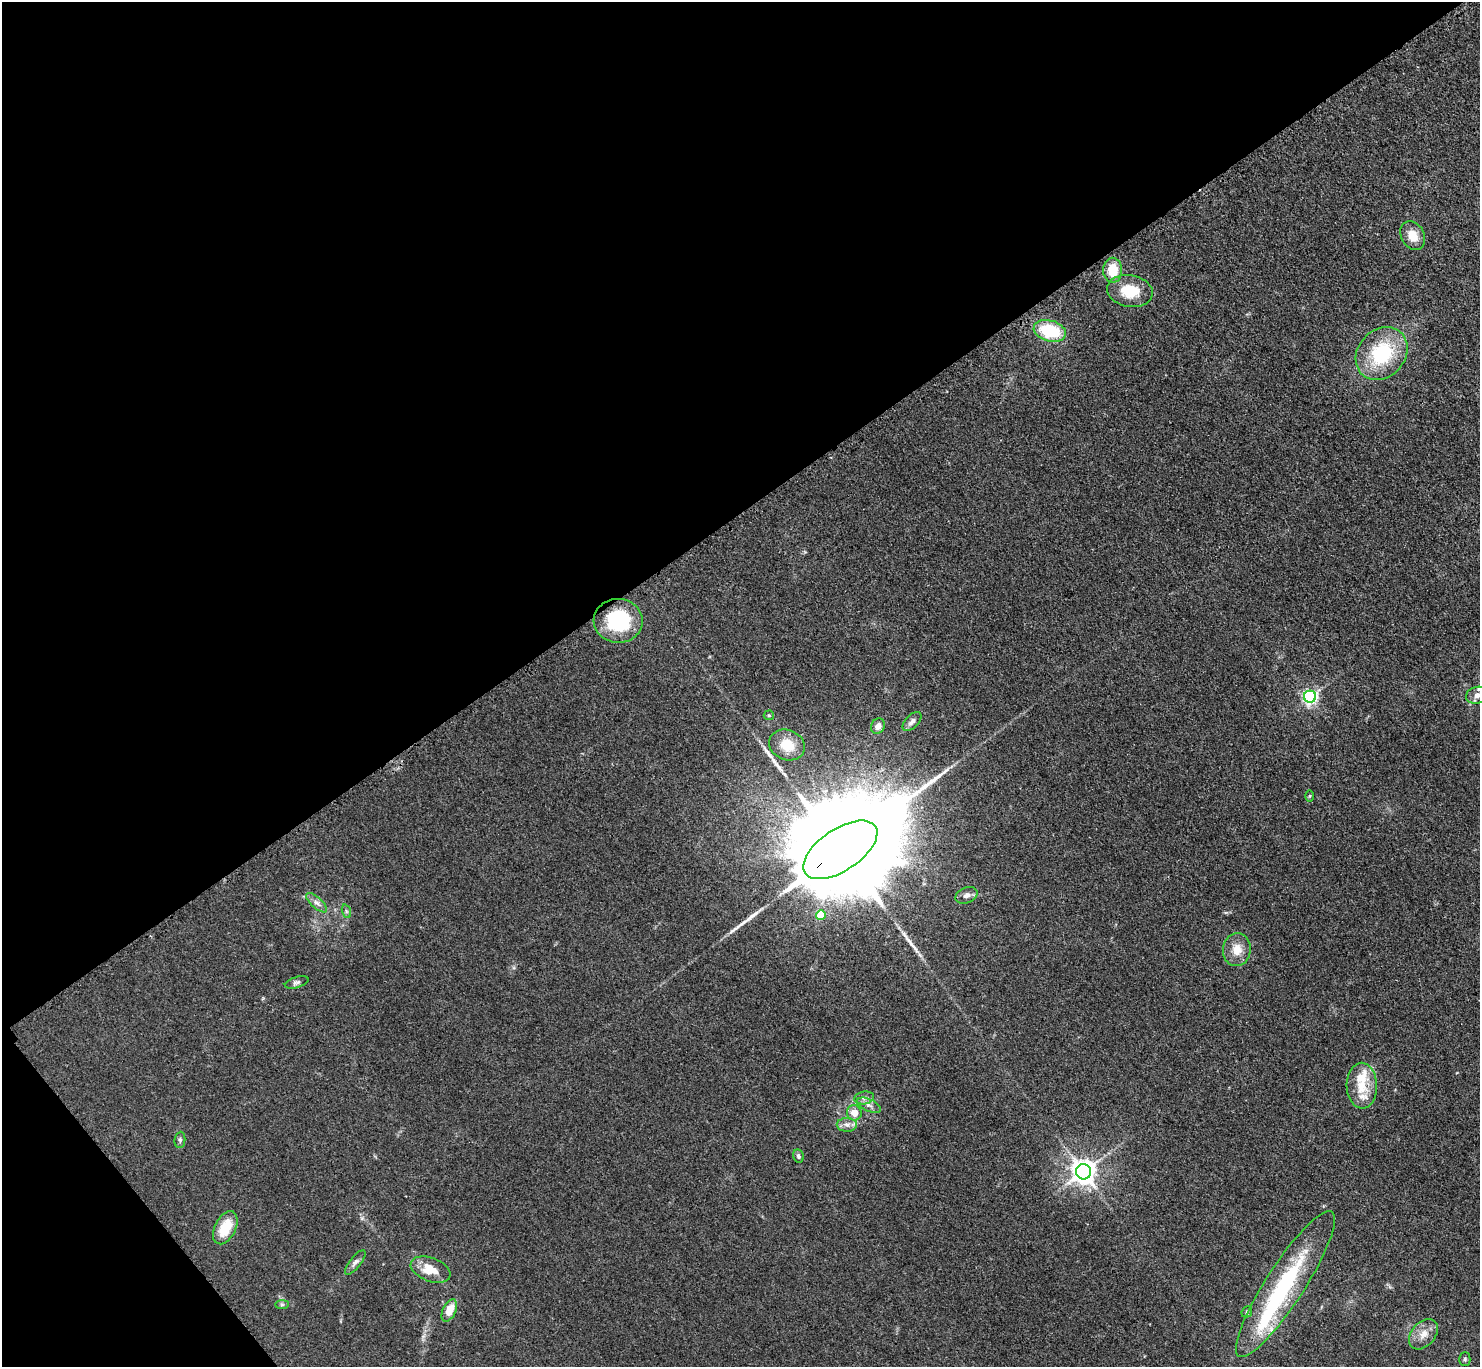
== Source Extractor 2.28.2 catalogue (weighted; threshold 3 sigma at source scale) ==
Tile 5 of 4 x 4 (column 1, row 2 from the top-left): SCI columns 19-1496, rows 3048-4412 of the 5952 x 5948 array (HDU 1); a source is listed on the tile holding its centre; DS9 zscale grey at full resolution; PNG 1482 x 1369 px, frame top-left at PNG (2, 2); each listed source drawn as its Kron ellipse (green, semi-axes under 4 px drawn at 4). Shown black and unused: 40% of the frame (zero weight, under 3 of 4 exposures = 2% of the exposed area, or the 3 px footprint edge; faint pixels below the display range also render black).
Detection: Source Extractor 2.28.2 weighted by HDU 2 'WHT'; one run over the whole footprint, this tile lists its part. Background 0.0483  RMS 0.0052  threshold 0.0232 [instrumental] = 3 sigma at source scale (4.5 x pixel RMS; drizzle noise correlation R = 1.50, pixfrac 1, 0.05/0.05 arcsec/px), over >= 5 px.
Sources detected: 43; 3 long thin detections or spike segments (spike, bleed or trail) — neither listed nor drawn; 3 inside a brighter listed object's ellipse — not listed separately; the other 37 listed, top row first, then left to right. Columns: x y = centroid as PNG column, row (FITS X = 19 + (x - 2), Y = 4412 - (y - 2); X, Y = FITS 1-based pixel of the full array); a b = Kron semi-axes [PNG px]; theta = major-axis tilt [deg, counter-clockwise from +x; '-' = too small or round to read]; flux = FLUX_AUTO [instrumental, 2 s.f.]
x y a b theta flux
1413 235 15 11 -61 7.4
1113 270 12 9 90 12
1130 291 23 16 -10 15
1050 331 16 10 -16 25
1382 353 29 23 49 37
618 621 24 22 -4 36
1477 695 11 8 17 3.8
1310 697 6 6 - 130
769 715 5 4 - 0.66
912 721 11 6 45 2.3
878 726 8 6 59 3.3
787 745 18 15 -22 10
1310 796 6 4 89 0.62
840 850 42 21 34 26000
966 895 12 7 22 2.4
317 903 13 5 -42 2.5
346 911 7 4 -71 1
821 915 5 5 - 13
1237 950 16 14 84 7.3
297 982 12 5 16 1.5
1362 1086 23 15 -89 13
864 1098 10 6 10 2.2
869 1105 13 6 -25 2.6
854 1113 8 7 - 6.5
847 1125 10 7 0 2.5
180 1140 8 5 83 1.1
798 1156 7 5 -79 1.1
1083 1172 8 7 - 470
225 1228 18 10 64 14
355 1262 15 5 52 1.9
431 1270 21 11 -21 10
1285 1284 86 19 57 65
282 1305 7 4 0 0.84
449 1310 12 6 65 8.2
1247 1312 6 5 - 0.87
1423 1334 17 11 48 5.8
1465 1359 7 5 -90 0.9
Overlapping masked pixels (flux is a lower limit): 1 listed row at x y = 840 850
Isophote crosses this tile's border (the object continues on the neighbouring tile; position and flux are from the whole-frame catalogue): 1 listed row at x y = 1477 695